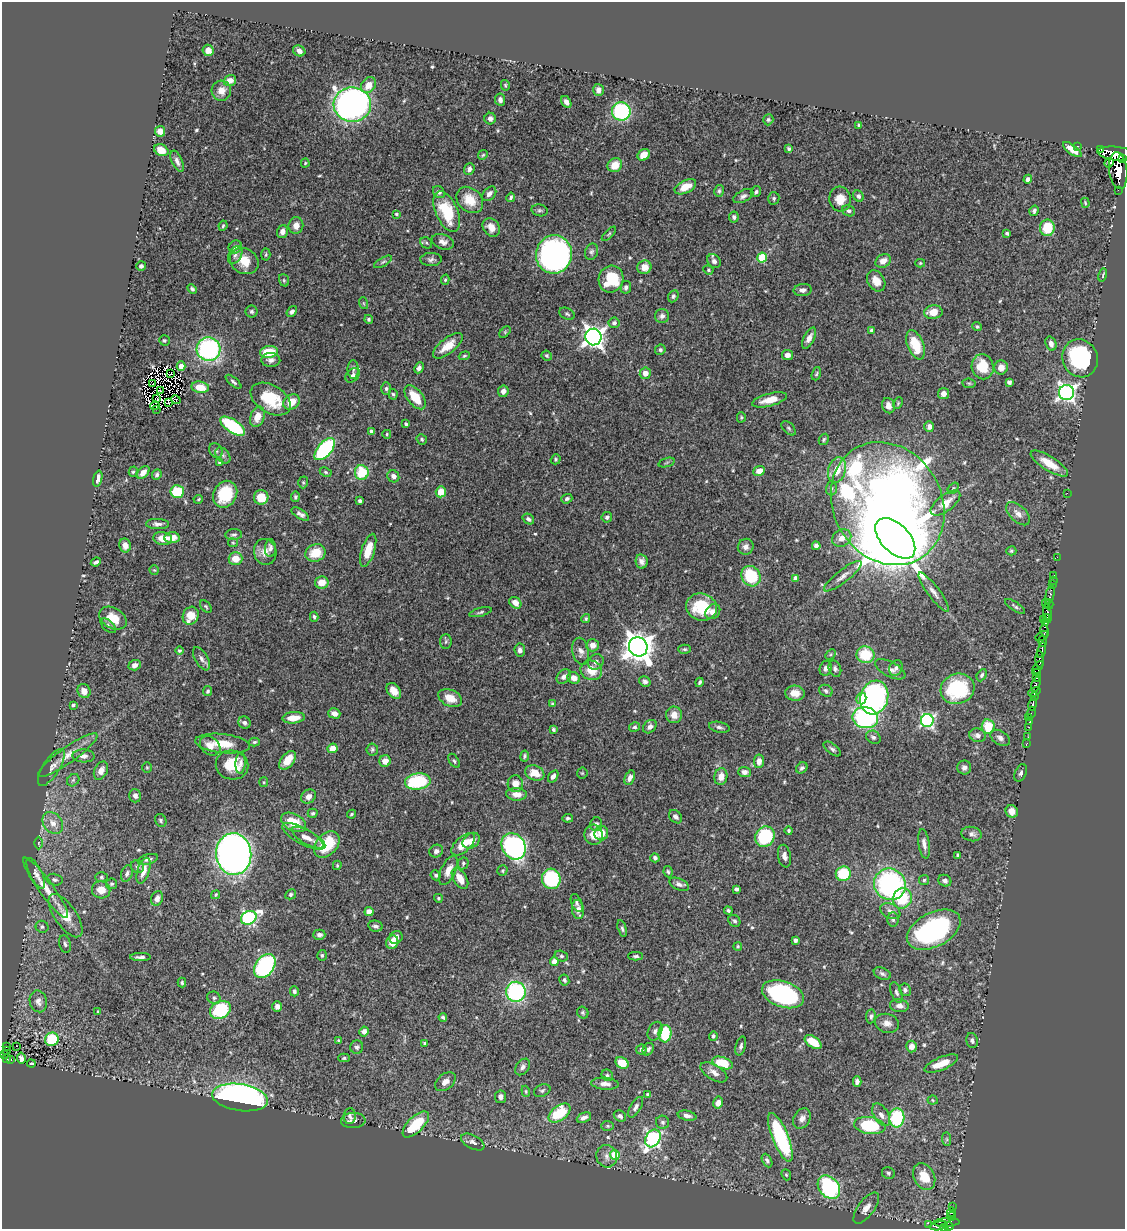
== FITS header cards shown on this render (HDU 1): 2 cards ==
NAXIS1  =                 1123
NAXIS2  =                 1227

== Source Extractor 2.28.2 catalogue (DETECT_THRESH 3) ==
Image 1123 x 1227 px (HDU 1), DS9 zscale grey, 1 PNG px = 1 image px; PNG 1127 x 1231 px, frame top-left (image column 1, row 1227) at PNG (2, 2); each listed source drawn as its Kron ellipse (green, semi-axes under 4 px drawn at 4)
Background 0.619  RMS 0.015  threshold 0.0447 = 3 sigma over >= 5 px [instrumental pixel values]
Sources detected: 561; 1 with non-positive FLUX_AUTO (blend fragments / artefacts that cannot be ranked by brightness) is neither listed nor drawn; of the other 560, the 500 brightest by FLUX_AUTO listed and drawn (60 fainter detections omitted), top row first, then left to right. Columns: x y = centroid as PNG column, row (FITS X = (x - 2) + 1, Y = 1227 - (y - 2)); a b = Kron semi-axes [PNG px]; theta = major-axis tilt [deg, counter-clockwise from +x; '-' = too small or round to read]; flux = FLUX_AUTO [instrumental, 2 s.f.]
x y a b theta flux
208 50 6 5 - 9.3
299 51 6 5 - 4.8
230 81 6 5 - 7.2
369 85 9 6 54 12
505 85 5 4 - 1.2
598 90 6 5 - 4.7
221 91 10 10 - 8
500 100 6 5 - 3.9
566 102 6 4 -57 4.5
352 104 19 17 2 410
621 111 9 9 - 100
490 119 6 6 - 3.7
768 120 5 5 - 1.6
859 125 4 3 - 1.6
160 131 5 5 - 7.8
1077 146 2 2 - 3.9
789 149 4 3 - 1.7
1101 149 4 3 - 210
161 150 7 5 -26 9.4
1072 150 11 4 -36 9.2
1117 154 19 7 -7 1000
483 155 5 4 - 1.3
644 155 6 5 - 8.7
1123 158 4 3 - 170
177 161 11 5 -65 4.6
305 163 4 4 - 1.3
1109 163 5 4 - 79
615 165 7 6 - 16
469 169 6 5 - 3.4
1118 170 18 9 -83 1100
1028 179 4 4 - 2.9
685 187 12 6 26 16
1118 190 2 2 - 1.5
719 191 6 5 - 2
439 192 6 5 - 3.2
756 192 6 4 57 2
489 194 8 5 47 4.3
743 196 11 5 26 3.5
858 196 6 5 - 2.7
511 197 5 3 - 2.1
774 198 6 5 - 2
840 199 12 11 - 14
470 200 15 11 -45 20
1085 203 5 3 - 1.1
539 210 8 6 -14 2.1
447 211 22 11 -66 45
849 211 6 5 - 2.7
1034 211 5 4 - 2.4
396 214 4 3 - 1.6
734 217 5 5 - 2.6
296 225 8 7 - 6.7
223 226 5 3 - 1.4
491 227 10 8 -53 11
1047 228 8 7 - 26
282 232 6 5 - 5.8
1007 233 4 3 - 1.8
609 234 9 4 45 1.7
443 242 11 7 -20 5.8
426 243 6 5 - 1.9
235 247 7 6 - 3.7
591 252 8 6 68 2.6
554 254 19 18 - 380
235 255 9 6 63 3.7
266 255 6 4 86 1.5
762 258 5 5 - 49
431 259 10 6 2 3.3
244 261 15 12 -33 18
714 261 7 6 - 3.8
883 261 8 6 32 8
383 262 10 3 30 1.9
920 263 5 4 - 1.2
141 266 5 4 - 2.3
644 267 7 7 - 10
708 270 5 4 - 1.4
1103 275 7 3 77 1.3
611 279 13 12 - 40
284 280 6 5 - 1.5
445 280 5 4 - 1.4
876 281 11 8 -58 12
626 287 6 5 - 3.2
192 289 6 4 -45 2
803 290 9 6 6 4.3
673 296 6 5 - 2.3
363 303 6 4 -70 1.2
252 311 6 6 - 2.4
292 312 6 4 52 2.9
933 312 9 7 7 12
567 314 8 5 -27 2
662 316 7 7 - 3.5
369 319 4 4 - 1.7
614 323 6 5 - 2.8
977 326 5 4 - 1.6
871 330 4 3 - 1.5
505 332 7 4 46 1.3
593 337 8 8 - 640
809 338 11 5 63 6.2
164 340 5 5 - 1.6
1051 343 7 5 -71 5
915 345 15 8 -68 31
448 346 18 7 38 16
208 349 12 11 - 160
660 350 5 5 - 2.1
269 352 9 6 7 29
787 355 5 5 - 5.1
464 356 6 3 20 1.4
547 356 5 4 - 1.7
1080 358 19 17 -65 110
271 360 9 7 -4 4.2
181 366 4 4 - 9.3
983 367 12 11 - 29
1001 367 7 6 - 9.9
419 368 5 4 - 3.6
353 369 9 5 -90 2.7
645 373 6 5 - 7.5
171 374 3 2 - 3
816 374 7 4 71 1.4
353 375 8 6 49 3.8
233 382 9 4 -41 2.4
1009 382 4 4 - 3.6
969 383 7 4 -7 1.5
153 384 2 2 - 1.1
200 387 9 5 -8 18
386 389 6 5 - 2
160 391 3 2 - 1.3
503 391 6 5 - 5.3
1066 393 7 7 - 400
393 394 5 4 - 1.6
943 394 5 5 - 6.1
415 397 14 7 -52 23
157 399 3 2 - 2
271 399 22 14 -31 41
176 400 5 2 - 4.3
770 400 18 6 14 13
291 402 9 7 36 14
168 403 3 2 - 1.7
898 403 6 4 65 1.2
155 406 5 2 - 1.2
888 406 8 6 -70 5.8
156 409 3 2 - 7.1
257 417 10 7 71 12
741 417 5 4 - 1.3
406 424 4 3 - 1.6
233 426 14 6 -34 80
929 427 5 5 - 4.6
789 428 8 5 -45 2
371 431 4 4 - 2.4
387 434 4 3 - 1.1
824 439 6 4 59 1.6
422 440 5 4 - 1.8
325 449 13 7 48 130
216 451 8 6 -57 2.3
223 455 9 6 -50 2.9
556 459 5 4 - 1.5
219 462 3 3 - 1.2
667 463 8 3 19 1.5
1049 464 21 7 -32 18
837 470 13 8 73 15
759 471 6 5 - 10
133 472 5 4 - 1.7
326 472 6 4 -27 1.5
362 472 7 7 - 35
143 473 7 5 47 7.3
157 475 6 4 65 2.3
393 476 6 5 - 4.6
98 479 8 4 74 6.1
303 482 6 4 71 1.4
831 488 7 5 87 2.1
953 488 6 4 50 1.4
177 492 7 6 - 39
441 492 5 5 - 15
1067 493 2 2 - 13
225 494 14 11 60 43
261 497 7 7 - 19
295 497 5 4 - 1.7
198 499 5 4 - 1.2
567 499 5 4 - 2.4
360 501 3 3 - 2
945 503 17 8 37 14
888 504 64 54 -59 1100
300 514 10 4 -32 3.7
1018 514 14 8 -44 7.6
607 517 5 5 - 2.7
528 519 6 4 -38 2.6
157 524 11 5 -1 4.1
234 535 8 5 5 2.3
163 538 9 6 -8 13
172 538 7 5 5 12
842 538 10 8 33 9
895 538 25 14 -46 19000
233 543 5 4 - 1.2
125 545 7 5 -78 7.1
816 546 4 4 - 3.2
746 547 8 7 - 4.8
270 548 9 5 90 3.7
368 550 17 6 72 20
1011 551 5 4 - 1.4
265 552 13 11 -77 9.7
315 553 10 8 20 21
1057 557 2 2 - 4.3
235 559 7 6 - 15
642 561 7 6 - 4.4
96 562 5 3 - 2.8
154 570 5 4 - 1.1
1053 575 3 2 - 16
751 576 10 9 - 52
843 576 23 6 38 7.2
795 578 4 4 - 4.8
1053 581 2 2 - 2
322 582 7 6 - 12
1052 585 2 2 - 8.5
934 592 24 6 -54 7.6
1050 595 9 3 77 30
515 603 6 5 - 8
1046 603 4 2 - 14
1049 604 5 3 - 54
206 606 7 4 -49 1.6
1015 606 12 4 -34 2.4
701 607 15 13 -16 40
480 612 11 4 14 2.1
713 612 8 6 45 7.2
1047 614 9 3 -84 71
191 616 9 7 62 17
314 617 5 4 - 2.3
1047 617 3 3 - 37
113 618 15 10 -30 16
586 619 4 4 - 1.8
1043 619 2 2 - 16
1046 622 3 3 - 18
108 626 9 5 -44 2.7
1045 631 6 3 -79 28
1042 636 7 3 30 71
446 641 7 5 88 2
1043 641 6 3 85 120
592 645 6 6 - 7.6
638 647 10 9 - 1500
685 649 6 4 -1 1.6
520 650 6 5 - 4.3
1042 650 8 3 79 120
179 651 4 4 - 1.3
581 651 14 8 -78 5.5
830 654 6 4 45 1.3
865 655 9 8 - 36
201 659 13 6 -59 4.5
1040 660 8 3 -86 41
596 662 8 7 - 3.7
135 665 6 5 - 4.8
826 668 7 6 - 3.1
896 668 8 6 66 3.5
1038 668 7 4 54 160
835 669 8 6 -70 2.9
890 669 17 7 -28 6
591 670 11 9 -23 16
1038 673 4 3 - 11
982 675 6 4 63 2.4
564 676 8 6 46 4.7
574 678 6 5 - 7.9
1037 678 3 3 - 14
645 681 6 5 - 2.9
700 682 5 3 - 2.1
1036 684 8 3 73 91
957 689 17 15 17 79
84 691 7 6 - 9.3
208 691 5 4 - 2.1
394 691 9 6 -51 9.3
826 691 7 5 -27 2.3
1034 692 6 4 22 280
795 693 10 7 -2 8.8
1034 696 4 3 - 110
450 698 12 8 -25 13
861 698 6 5 - 15
874 698 17 13 72 250
552 704 4 3 - 1.4
1033 704 7 3 78 100
73 705 3 3 - 2.2
1031 712 5 2 - 41
334 713 6 5 - 6.2
674 715 8 8 - 8.7
1029 717 2 2 - 7.8
294 718 11 5 5 14
865 718 13 10 -11 140
927 720 6 6 - 200
1030 722 3 3 - 18
244 723 6 5 - 3.3
635 727 5 4 - 2
650 727 7 5 44 4.6
719 727 10 5 -12 3.4
988 727 7 6 - 26
1029 727 2 2 - 4.1
553 729 4 3 - 1.9
977 735 8 6 -17 4.5
873 737 7 6 - 3.2
1028 737 3 2 - 1.6
1000 738 11 6 -32 4
254 742 5 4 - 1.6
1027 743 3 2 - 1.6
223 744 27 9 -6 19
210 746 11 8 -39 9.4
332 748 5 4 - 11
372 749 6 5 - 1.9
832 749 10 5 -37 2.7
68 755 36 8 35 16
84 756 11 6 -1 5
525 756 6 4 80 1.7
287 760 11 6 53 17
385 761 6 5 - 9.3
454 761 8 4 -56 2
759 761 7 5 84 6.9
241 763 11 5 87 3.7
232 765 16 14 -11 29
51 767 21 8 57 6.3
147 767 5 4 - 1.2
802 768 6 5 - 3
964 768 7 7 - 4.3
101 771 9 6 63 8.1
744 772 6 5 - 5
535 773 10 7 -21 15
582 773 5 5 - 1.3
1021 773 9 5 67 3
553 776 7 4 55 3.9
721 777 8 6 79 8.4
630 778 7 5 68 4.6
73 780 7 5 45 2
264 782 5 4 - 1.2
418 782 13 8 9 70
515 784 8 7 - 9.8
516 794 10 6 -3 9.1
135 796 7 6 - 3.9
308 796 8 6 36 5.8
1012 811 6 6 - 6.8
313 813 5 4 - 1.9
351 814 5 3 - 1.2
675 817 7 5 -46 3.4
568 818 5 4 - 2
161 820 7 5 -61 1.9
294 822 13 8 -28 23
53 823 12 9 -53 9.8
596 824 7 6 - 3.5
789 831 4 4 - 1.6
601 833 7 7 - 13
972 834 10 7 -12 4.9
593 835 10 9 - 12
304 836 24 8 -27 8.8
765 837 11 9 57 66
308 838 18 6 -30 7.3
471 841 9 7 36 8.4
38 843 6 4 90 1.3
327 844 15 10 48 40
463 844 14 7 42 21
924 844 15 5 -81 5.7
514 846 14 11 -60 230
436 851 7 6 - 3.8
234 854 21 17 -86 640
958 855 4 3 - 1.9
784 856 11 6 -80 5.4
655 858 5 4 - 2.3
148 859 10 5 15 3.1
463 863 6 5 - 1.8
337 865 5 3 - 1.2
137 867 6 6 - 2.3
448 870 16 7 65 9.6
144 871 13 6 72 11
502 871 5 5 - 1.4
668 872 6 4 -82 1.5
36 873 17 6 -63 5.3
127 874 8 5 71 3.1
843 874 7 7 - 38
436 875 5 4 - 1.8
101 877 6 5 - 1.8
460 879 12 6 -59 12
551 879 10 9 - 88
55 880 8 5 -13 2.4
924 880 5 5 - 1.5
945 881 7 5 -28 3.5
112 884 5 5 - 1.9
679 884 10 5 -24 3.9
890 884 16 15 - 180
46 888 37 7 -54 16
736 889 4 3 - 2.5
101 890 9 8 - 12
291 894 5 4 - 2.1
216 895 5 4 - 1.2
157 898 7 6 - 5.7
438 898 4 4 - 1.5
902 898 10 9 - 40
577 903 9 5 -67 2.8
578 909 10 6 -82 7.5
728 910 4 4 - 1.9
890 911 10 7 -26 5.3
369 912 4 4 - 7.4
66 916 25 11 -55 23
249 918 8 6 28 160
893 920 7 5 -88 2.5
734 921 6 5 - 2.2
375 926 7 5 -11 3.4
42 927 6 6 - 2.3
622 928 9 4 -76 2.4
934 930 29 17 27 180
319 935 6 5 - 3.1
396 937 7 6 - 5.3
795 940 4 3 - 2.2
392 942 7 6 - 11
65 944 9 5 -76 3
738 946 4 4 - 1.4
322 955 5 5 - 1.8
561 956 7 5 -15 2.1
636 956 7 4 -1 2
140 957 10 3 1 3.4
554 962 4 4 - 11
265 966 13 9 54 150
882 974 9 5 -23 3.2
564 980 5 5 - 2.1
182 983 5 3 - 1.4
905 990 6 5 - 3.1
294 991 5 4 - 2.5
516 992 10 9 - 130
896 993 11 5 -70 3
783 994 22 13 -19 150
214 998 7 6 - 2.6
38 1001 11 8 -75 5.9
277 1006 5 4 - 4.5
899 1006 9 6 -6 5.7
220 1010 11 8 28 69
98 1012 3 3 - 1.3
583 1013 6 5 - 1.7
871 1016 7 4 84 2.4
443 1017 4 3 - 1.9
887 1023 12 9 -14 7.5
364 1031 5 4 - 5.3
655 1031 10 6 65 3.6
665 1034 9 6 84 42
713 1036 5 3 - 1.9
52 1039 7 6 - 42
339 1041 3 3 - 1.3
972 1041 8 5 -78 2.7
813 1042 9 5 -35 23
424 1043 4 4 - 1.5
7 1046 3 2 - 1.8
16 1046 3 2 - 1.2
741 1046 10 5 74 2.9
912 1046 6 5 - 7.5
357 1047 6 6 - 2.6
648 1049 7 5 60 3.1
6 1050 2 2 - 1.4
641 1050 5 5 - 3
5 1054 2 2 - 2.4
21 1058 5 4 - 3.1
344 1058 5 4 - 1.5
6 1059 4 3 - 19
11 1060 3 2 - 4.2
622 1063 7 5 -29 19
723 1063 10 5 -19 35
31 1064 4 3 - 2.4
941 1064 18 6 23 16
522 1067 9 6 54 3.9
714 1072 15 7 -31 6.6
607 1075 6 5 - 2.2
445 1082 12 7 37 6.4
857 1082 5 4 - 3.2
605 1084 14 6 -4 6.2
526 1091 6 4 -71 1.3
542 1091 9 6 25 2.3
648 1094 4 3 - 2.1
240 1097 28 13 -8 500
501 1097 6 5 - 4.1
933 1100 5 4 - 1.2
718 1103 6 4 78 6.8
636 1107 11 5 59 4.1
559 1113 12 7 37 48
881 1115 12 7 -59 6.1
350 1116 8 6 84 2.9
620 1116 6 5 - 3.2
687 1116 9 5 -11 4.2
584 1118 7 5 25 4.7
897 1118 9 7 85 65
802 1119 11 8 59 6.1
353 1120 12 7 3 4.7
663 1122 6 6 - 2.3
416 1124 17 8 44 40
608 1126 6 5 - 1.6
870 1126 16 8 -8 62
780 1137 26 8 -68 110
653 1138 9 7 59 220
947 1139 7 4 -89 1.9
473 1142 13 6 -28 4.3
615 1155 5 5 - 35
607 1156 11 10 - 6
767 1160 7 4 -63 2.5
888 1173 7 5 -27 2.1
786 1175 6 4 -68 1.4
924 1177 14 10 -61 22
829 1187 13 10 -48 130
953 1207 3 2 - 7
866 1208 18 8 53 10
951 1212 4 3 - 33
951 1217 4 3 - 40
947 1222 13 4 3 130
929 1225 3 2 - 2.3
939 1226 9 4 12 73
949 1226 4 3 - 100
944 1228 3 2 - 34
At the frame edge (FLAGS 8, measured only in part): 2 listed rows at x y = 949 1226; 944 1228
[60 fainter detections neither listed nor drawn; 1 non-positive-flux detection neither listed nor drawn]